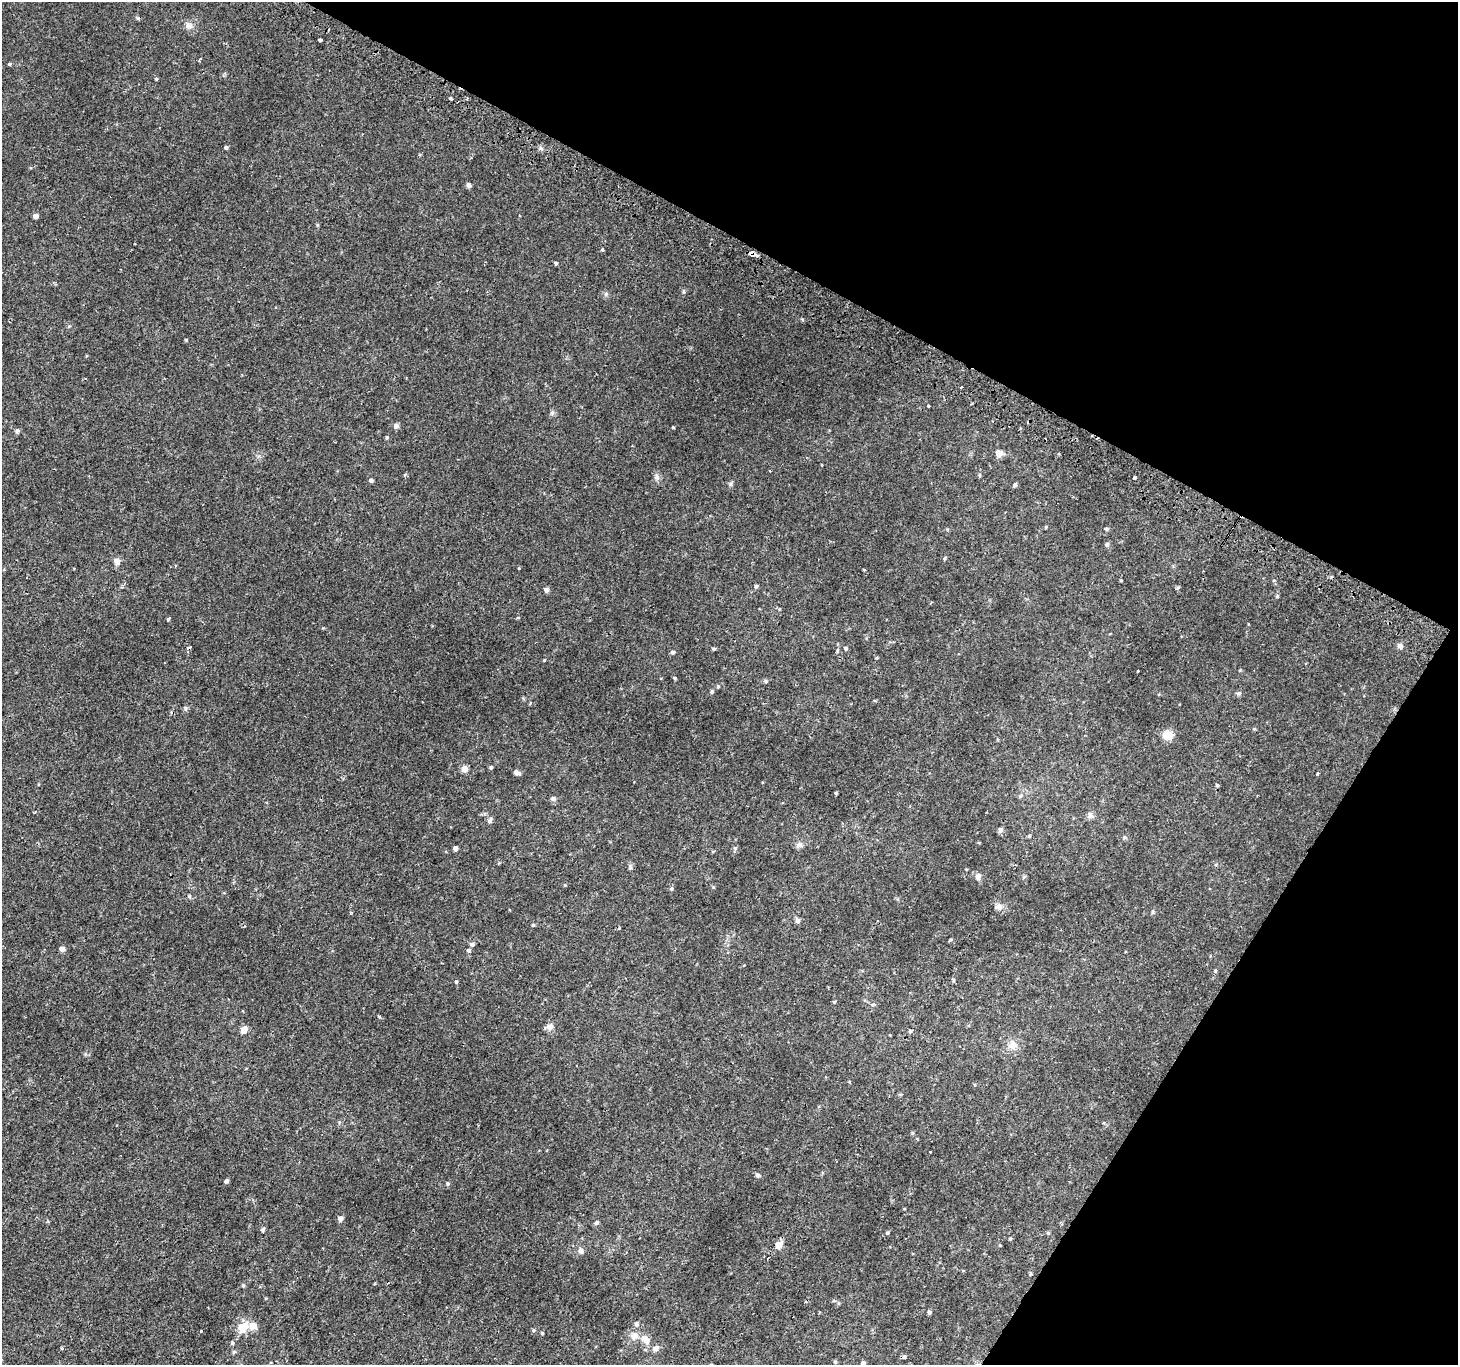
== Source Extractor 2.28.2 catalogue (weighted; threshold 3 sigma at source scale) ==
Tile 8 of 4 x 4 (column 4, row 2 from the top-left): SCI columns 4394-5849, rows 3023-4385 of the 5869 x 5977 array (HDU 1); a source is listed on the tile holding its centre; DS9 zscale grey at full resolution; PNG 1460 x 1367 px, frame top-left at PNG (2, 2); no overlay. Shown black and unused: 27% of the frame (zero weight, under 2 of 3 exposures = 2% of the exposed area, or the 3 px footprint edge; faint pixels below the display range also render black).
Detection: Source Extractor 2.28.2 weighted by HDU 2 'WHT'; one run over the whole footprint, this tile lists its part. Background 0.00223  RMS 0.0023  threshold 0.0105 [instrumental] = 3 sigma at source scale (4.5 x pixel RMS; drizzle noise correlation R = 1.50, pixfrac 1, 0.0396/0.0396 arcsec/px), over >= 5 px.
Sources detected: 125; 5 cosmic-ray / hot-pixel residue — not listed; the other 120 listed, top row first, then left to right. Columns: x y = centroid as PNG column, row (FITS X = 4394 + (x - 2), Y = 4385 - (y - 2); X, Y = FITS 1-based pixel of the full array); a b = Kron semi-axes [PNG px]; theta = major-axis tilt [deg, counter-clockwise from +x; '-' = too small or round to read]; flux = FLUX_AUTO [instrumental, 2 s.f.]
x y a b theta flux
138 18 5 3 - 0.3
189 26 10 8 -12 1.1
320 40 3 3 - 0.45
9 64 4 4 - 0.26
156 79 3 3 - 0.45
450 98 4 3 - 0.79
226 148 4 4 - 0.44
469 185 5 4 - 0.81
36 216 4 4 - 0.98
602 250 3 3 - 0.44
752 253 7 4 -13 3.5
556 263 5 4 - 0.37
606 294 6 5 - 0.44
69 326 5 3 - 0.22
186 340 4 3 - 0.22
928 406 4 2 - 0.18
396 426 8 6 -29 0.6
673 427 3 3 - 0.36
17 431 6 5 - 0.41
387 437 5 4 - 0.27
999 453 7 6 - 1.9
979 475 5 3 - 0.26
657 477 7 6 - 0.63
1135 478 3 3 - 0.71
371 480 4 4 - 0.51
730 484 7 4 -90 0.4
1015 485 5 4 - 0.54
947 529 5 3 - 0.22
1106 529 4 4 - 0.34
1107 544 5 5 - 0.59
944 559 5 3 - 0.29
117 561 10 8 86 0.98
864 570 4 2 - 0.16
756 586 4 4 - 0.32
1178 588 4 3 - 0.37
546 590 5 4 - 1
1277 596 5 4 - 0.28
168 619 5 4 - 0.27
1399 645 7 6 - 0.72
845 648 5 4 - 0.39
714 649 5 4 - 0.32
837 651 5 3 - 0.26
673 652 5 4 - 0.49
544 660 4 3 - 0.19
1137 671 3 3 - 0.96
675 678 4 4 - 0.27
766 681 5 5 - 0.3
718 686 4 4 - 0.26
712 692 5 4 - 0.36
1238 693 7 5 2 0.43
185 708 6 4 -72 0.31
1254 729 4 4 - 0.22
1167 735 11 10 - 2.8
491 767 6 4 78 0.36
464 769 5 5 - 2.2
517 773 8 5 -28 0.87
1317 774 3 3 - 0.55
1217 785 5 4 - 0.29
836 793 3 3 - 0.24
1020 796 6 5 - 0.5
553 798 7 6 - 0.56
35 812 4 3 - 0.18
1090 815 9 7 -89 0.81
490 820 8 5 64 0.63
1000 830 5 5 - 0.94
1029 836 5 4 - 0.35
1125 837 6 5 - 0.4
800 844 8 8 - 0.82
455 848 4 4 - 0.88
735 848 6 5 - 0.38
630 867 8 5 83 0.44
978 876 7 7 - 1.1
1024 877 7 3 37 0.26
565 885 4 4 - 0.23
671 888 5 5 - 0.38
189 896 6 5 - 0.34
998 906 9 9 - 1.1
797 921 7 6 - 0.62
533 925 4 4 - 0.27
472 944 6 5 - 0.56
62 949 5 4 - 1.2
469 951 5 4 - 0.61
1215 971 5 4 - 0.28
456 981 3 3 - 0.51
834 1002 5 3 - 0.2
379 1017 3 3 - 1.1
549 1027 12 8 18 1
244 1030 5 5 - 2.6
910 1031 4 4 - 0.32
1012 1045 13 11 47 1.9
912 1133 6 3 72 0.25
930 1152 3 3 - 0.62
757 1175 7 5 -5 0.43
227 1181 4 4 - 0.53
447 1184 6 3 -82 0.29
340 1218 6 5 - 0.9
597 1222 6 5 - 0.45
263 1229 5 5 - 0.4
888 1233 4 4 - 0.32
1048 1233 5 4 - 0.25
1010 1239 5 3 - 0.23
778 1245 5 5 - 4
581 1251 7 6 - 0.84
1030 1274 5 3 - 0.25
243 1285 5 5 - 0.34
929 1312 4 4 - 0.51
636 1324 6 5 - 0.67
253 1326 10 8 -10 1.7
242 1327 10 8 31 3.9
533 1330 5 4 - 0.35
201 1331 4 3 - 0.16
542 1333 4 3 - 0.31
634 1336 10 9 - 1.7
645 1339 13 8 -52 1.9
232 1343 5 4 - 0.34
656 1348 8 7 - 0.96
234 1352 5 4 - 0.36
904 1357 5 5 - 0.39
835 1362 5 4 - 0.27
863 1363 4 4 - 0.54
Overlapping masked pixels (flux is a lower limit): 1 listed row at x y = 752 253
Isophote crosses this tile's border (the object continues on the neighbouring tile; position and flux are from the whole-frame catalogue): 1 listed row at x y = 863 1363
Unlisted compact peaks at least as high as the median listed source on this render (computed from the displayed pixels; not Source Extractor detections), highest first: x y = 540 148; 713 887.